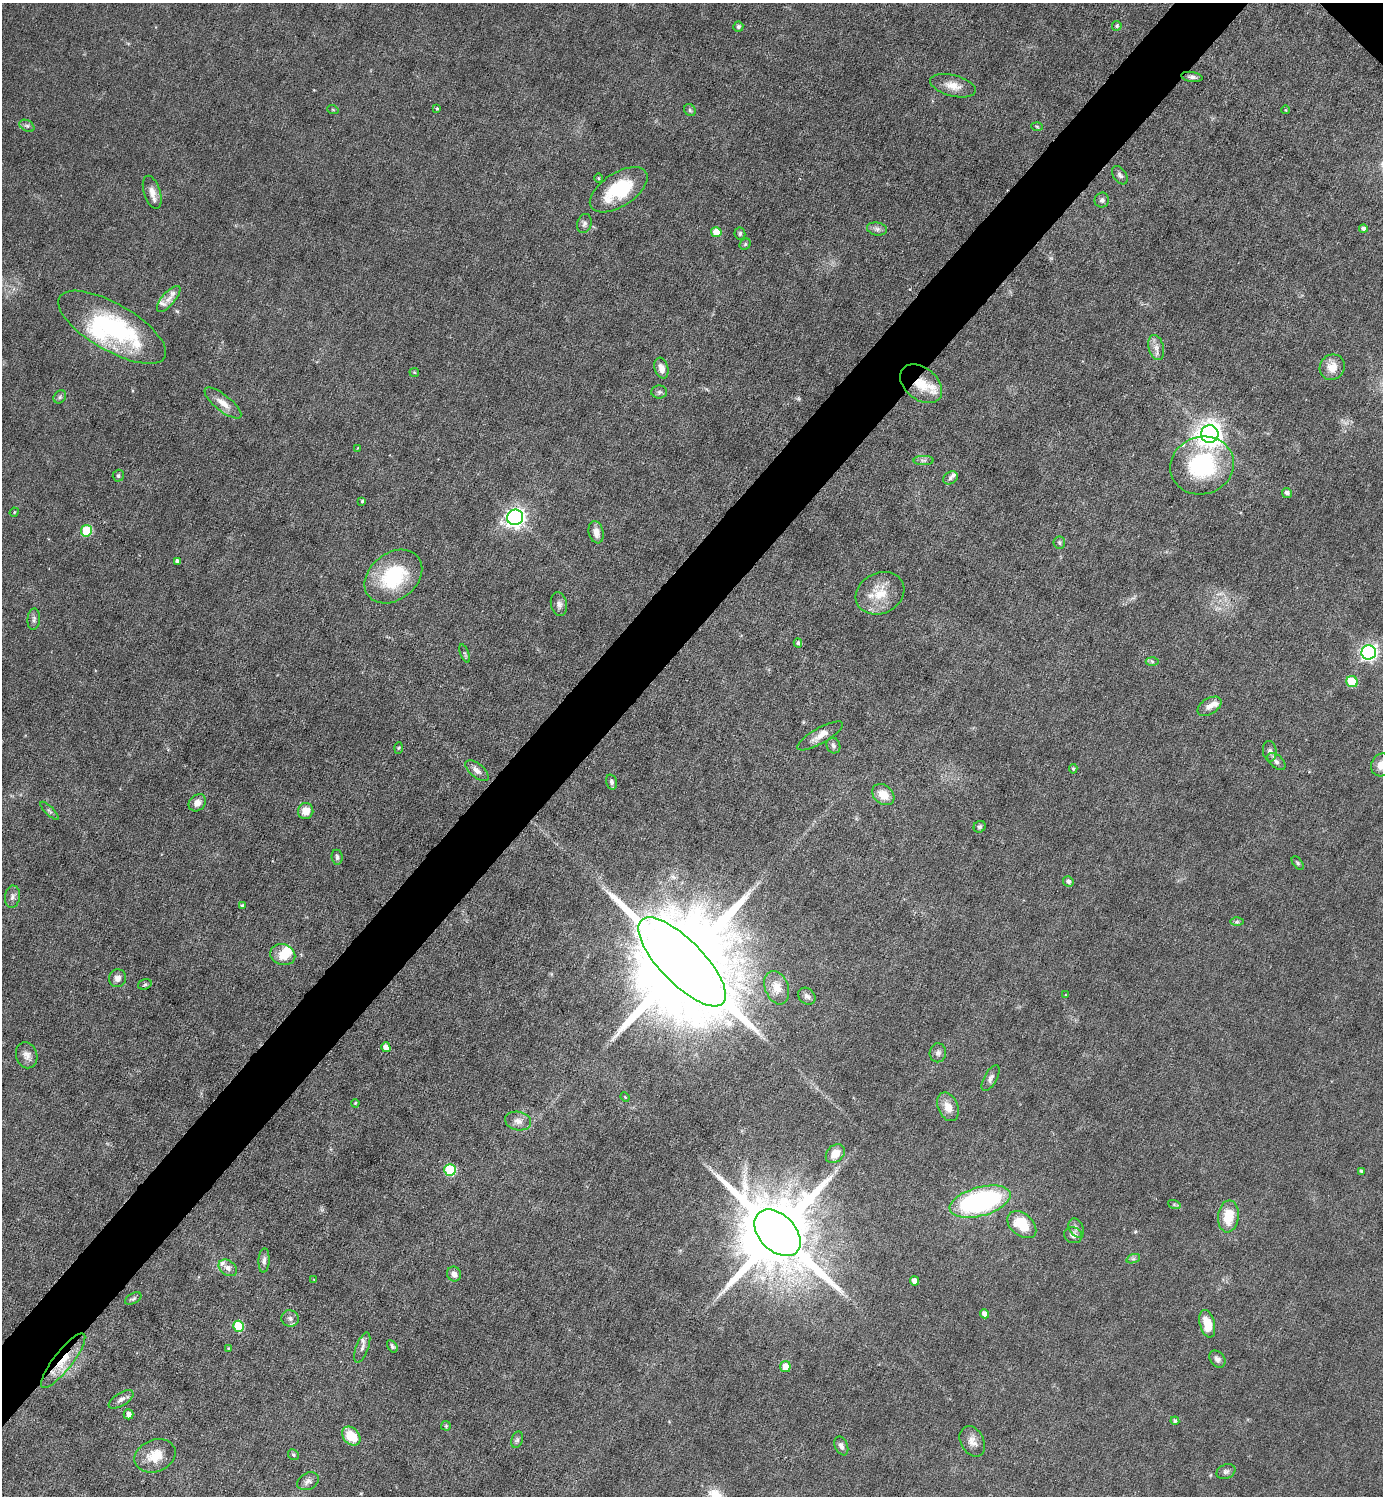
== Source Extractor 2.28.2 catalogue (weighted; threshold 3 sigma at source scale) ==
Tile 7 of 4 x 4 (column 3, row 2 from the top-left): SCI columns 3063-4443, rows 2991-4484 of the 5980 x 5979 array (HDU 1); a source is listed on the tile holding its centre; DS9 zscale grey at full resolution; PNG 1385 x 1498 px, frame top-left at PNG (2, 3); each listed source drawn as its Kron ellipse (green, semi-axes under 4 px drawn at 4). Shown black and unused: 5% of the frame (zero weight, under 3 of 6 exposures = <1% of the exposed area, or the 3 px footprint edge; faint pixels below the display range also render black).
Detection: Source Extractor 2.28.2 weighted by HDU 2 'WHT'; one run over the whole footprint, this tile lists its part. Background 0.0451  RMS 0.005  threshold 0.0203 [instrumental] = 3 sigma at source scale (4.09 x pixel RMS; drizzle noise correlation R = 1.36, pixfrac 0.8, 0.05/0.05 arcsec/px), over >= 5 px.
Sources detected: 138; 9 inside a brighter listed object's ellipse — not listed separately; the other 129 listed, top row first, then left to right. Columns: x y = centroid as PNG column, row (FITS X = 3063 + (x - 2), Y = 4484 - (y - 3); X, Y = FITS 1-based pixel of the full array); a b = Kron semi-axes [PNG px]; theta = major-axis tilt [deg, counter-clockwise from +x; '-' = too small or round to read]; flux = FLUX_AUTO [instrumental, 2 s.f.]
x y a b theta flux
1117 26 5 4 - 0.79
738 27 5 5 - 0.89
1192 77 11 5 -9 1.3
953 86 23 10 -15 5.7
437 109 3 3 - 0.56
333 110 6 3 -19 0.5
690 110 6 5 - 0.88
1286 110 4 3 - 0.37
27 126 8 5 -28 1.2
1037 127 6 3 -3 0.53
1120 175 10 6 -56 1.5
598 178 5 3 - 0.42
619 190 33 16 33 25
152 192 17 8 -72 3.7
1102 200 7 7 - 1.4
584 224 10 7 72 1.5
877 229 10 6 -10 1.8
1363 229 4 4 - 1.5
716 232 5 5 - 7.7
740 234 6 5 - 0.91
745 244 6 5 - 0.73
169 299 16 6 49 3.5
112 327 61 23 -30 61
1156 348 12 7 -76 3.1
1332 367 13 12 - 5.7
661 368 11 6 -73 3.5
414 372 5 4 - 0.57
921 384 23 16 -39 12
659 392 8 6 1 1.2
60 397 7 5 47 1.1
223 403 22 8 -39 5
1210 434 9 8 - 440
358 448 4 3 - 0.42
924 460 10 4 0 1.3
1202 465 32 28 19 46
118 476 6 5 - 0.88
950 478 8 6 35 1.3
1287 493 5 5 - 1.8
362 501 4 3 - 0.67
14 512 5 4 - 0.46
515 517 8 7 - 230
86 531 5 5 - 23
596 532 11 7 -77 3.8
1059 542 6 6 - 1
177 561 4 4 - 1.4
393 576 32 23 38 32
880 593 25 20 26 12
559 604 12 8 -79 2.2
34 619 11 6 86 1.5
798 643 4 3 - 1.1
1369 652 7 7 - 150
465 653 10 3 -69 0.74
1152 662 6 4 -3 0.77
1352 682 6 5 - 22
1209 706 13 8 31 2.9
820 736 26 8 29 4.5
833 745 8 6 -64 1.5
398 748 5 3 - 0.46
1270 751 10 6 -83 1.9
1276 761 11 6 -42 1.8
1381 765 11 10 - 4.7
1073 769 4 4 - 0.67
477 771 14 7 -40 2.6
612 782 8 5 -72 1.4
883 795 12 9 -40 6.8
197 803 9 7 43 3.1
49 811 12 3 -45 0.97
306 811 8 7 - 5.2
980 827 6 5 - 1.1
337 857 7 5 -83 1.1
1298 863 8 4 -51 0.81
1068 881 5 5 - 1.5
12 897 11 7 82 1.9
242 906 4 3 - 1.1
1237 922 7 4 0 0.86
283 955 13 10 -15 7.7
682 962 58 22 -46 18000
117 978 9 8 - 2.7
145 984 7 5 16 0.79
777 988 17 11 -70 5.7
1065 995 4 2 - 0.33
807 996 9 7 -43 1.5
386 1047 5 4 - 3.8
938 1053 9 8 - 1.7
27 1055 13 10 -72 3
990 1078 14 6 61 2
625 1097 5 3 - 0.4
355 1103 4 3 - 0.47
948 1107 15 10 -66 5.7
518 1121 13 9 -12 3.3
835 1154 11 8 45 6.3
450 1170 6 5 - 31
1362 1171 4 4 - 1.1
980 1202 31 14 15 90
1174 1204 6 4 -19 0.74
1228 1216 16 10 83 12
1022 1225 16 11 -40 14
1076 1228 10 7 -64 1.7
777 1233 27 18 -46 7000
1073 1235 9 8 - 2.2
1133 1259 7 4 18 0.98
264 1260 12 5 87 1.6
228 1268 10 7 -35 2.2
454 1274 8 6 -60 2.4
314 1280 4 3 - 0.37
914 1281 4 4 - 3.2
133 1299 9 5 28 0.97
985 1314 4 4 - 2.9
290 1318 9 8 - 2
1207 1324 14 7 -76 8.5
238 1326 5 5 - 22
392 1346 7 4 -58 0.93
362 1347 16 6 69 2.4
228 1348 4 3 - 0.36
1217 1359 9 7 -51 1.9
63 1361 34 9 52 12
785 1366 5 5 - 6.5
121 1399 14 6 31 2.4
128 1414 5 5 - 2.2
1175 1421 4 4 - 0.91
446 1426 5 4 - 0.59
351 1436 11 8 -46 11
517 1440 8 5 72 1.2
972 1441 16 11 -62 3.8
841 1446 10 6 -66 1.9
293 1455 6 5 - 0.71
155 1456 21 16 22 9.5
1226 1472 10 7 23 1.6
308 1481 11 8 27 2.2
Overlapping masked pixels (flux is a lower limit): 2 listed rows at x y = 921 384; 63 1361
Isophote crosses this tile's border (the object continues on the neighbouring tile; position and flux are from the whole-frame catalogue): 1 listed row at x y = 1381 765